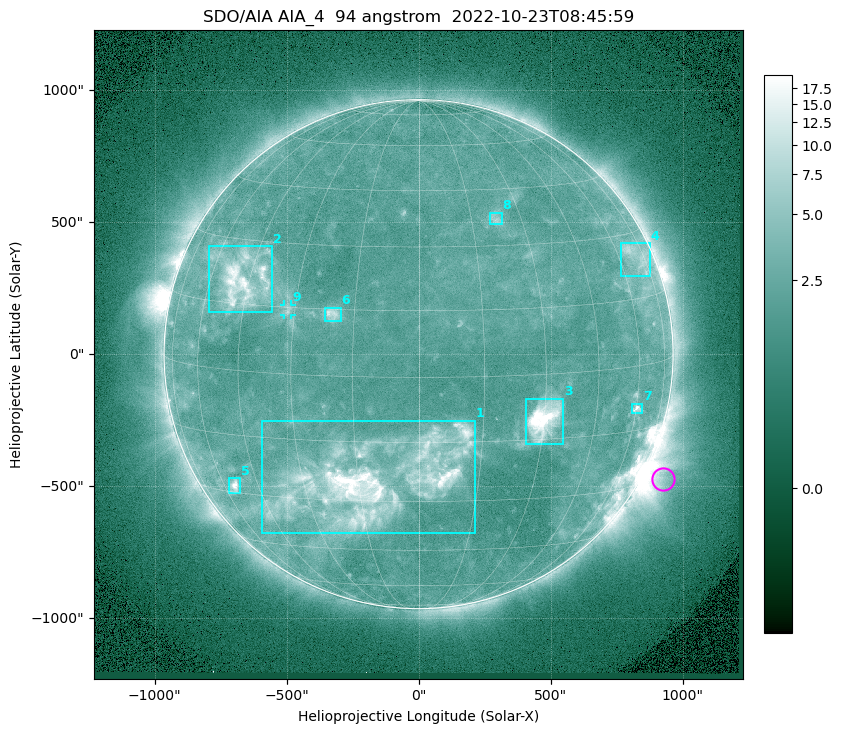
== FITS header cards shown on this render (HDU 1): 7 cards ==
TELESCOP= 'SDO/AIA '           / For AIA: SDO/AIA
INSTRUME= 'AIA_4   '           / For AIA: AIA_ATA1, AIA_ATA2, AIA_ATA3 or AIA_AT
WAVELNTH=                   94 / [angstrom] Wavelength
WAVEUNIT= 'angstrom'           / Wavelength unit: angstrom
DATE-OBS= '2022-10-23T08:45:59.122' / [ISO] Date when observation started; ISO 8
CTYPE1  = 'HPLN-TAN'           / CTYPE1: HPLN
CTYPE2  = 'HPLT-TAN'           / CTYPE2: HPLT

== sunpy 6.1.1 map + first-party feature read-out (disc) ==
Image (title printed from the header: SDO/AIA AIA_4  94 angstrom  2022-10-23T08:45:59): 1024 x 1024 px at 2.4 arcsec/px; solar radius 964 arcsec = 402 px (full disc in frame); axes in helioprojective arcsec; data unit not stated in the header (colour bar unlabelled)
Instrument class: DISC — disc imager (sunpy class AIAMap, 94 A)
Bright regions (active regions / flare kernels): reference = the median radial profile (limb darkening/brightening removed); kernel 9 px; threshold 5 sigma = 2.86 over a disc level ~2.16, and >= 1.15x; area >= 12 px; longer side >= 10 px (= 24 arcsec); searched inside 0.97 R_sun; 9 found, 9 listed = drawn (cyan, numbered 1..; 1 of them under ~33 arcsec drawn as corner ticks so the feature stays visible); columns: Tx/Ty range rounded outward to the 5 arcsec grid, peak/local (2 s.f.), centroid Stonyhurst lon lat
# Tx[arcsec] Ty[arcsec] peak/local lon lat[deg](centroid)
1 -595..215 -680..-250 11 -11 -25
2 -795..-555 155..410 8.1 -47 +21
3 405..550 -340..-165 15 +30 -10
4 765..875 295..420 3.5 +70 +24
5 -720..-675 -525..-470 7.4 -55 -28
6 -355..-295 125..175 4.9 -20 +14
7 805..850 -225..-185 5 +60 -10
8 265..315 490..535 3.3 +22 +37
9 -510..-480 145..190 2.8 -32 +14
Off-limb structures (1.02-1.3 R_sun): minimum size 162 px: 4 found; the strongest spans PA ~225..265 deg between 1.02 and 1.3 R_sun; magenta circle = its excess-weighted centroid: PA ~245 deg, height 1.08 R_sun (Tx ~925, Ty ~-470 arcsec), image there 3.6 x the reference